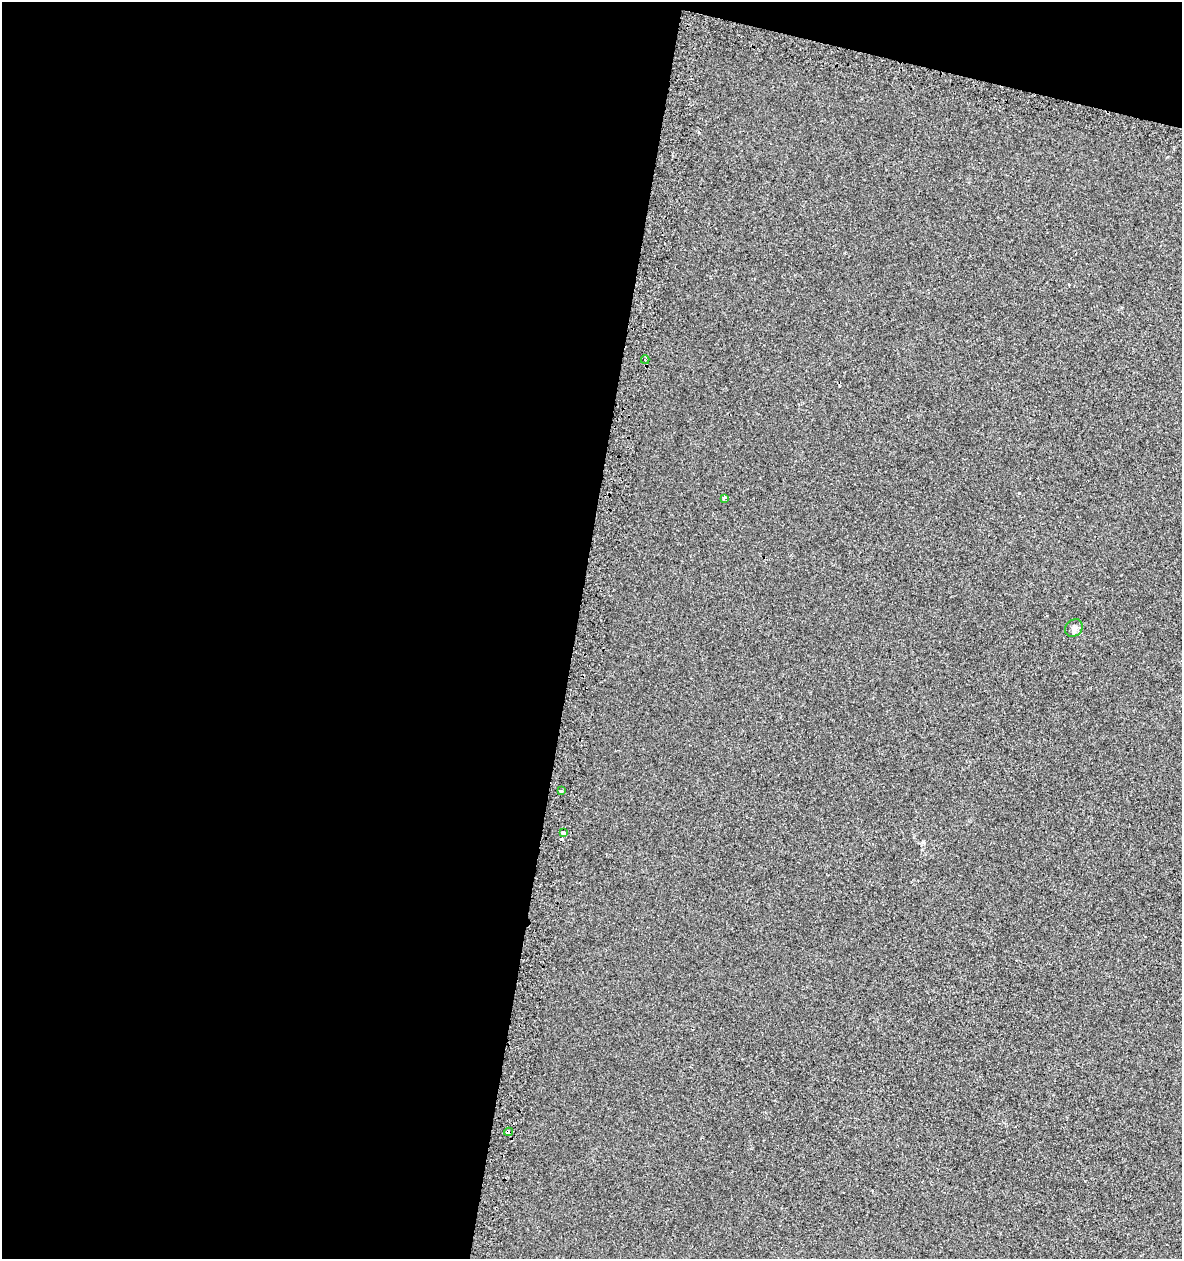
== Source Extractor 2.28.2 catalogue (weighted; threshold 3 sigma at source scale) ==
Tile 1 of 4 x 4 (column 1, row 1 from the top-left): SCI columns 332-1511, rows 3814-5070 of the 5318 x 5112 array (HDU 1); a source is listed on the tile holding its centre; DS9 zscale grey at full resolution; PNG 1184 x 1261 px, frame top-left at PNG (2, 2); each listed source drawn as its Kron ellipse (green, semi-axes under 4 px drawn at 4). Shown black and unused: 51% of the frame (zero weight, under 2 of 3 exposures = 3% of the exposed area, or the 3 px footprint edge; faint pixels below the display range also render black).
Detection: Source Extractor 2.28.2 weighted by HDU 2 'WHT'; one run over the whole footprint, this tile lists its part. Background 0.00179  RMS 0.0054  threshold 0.0245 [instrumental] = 3 sigma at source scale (4.5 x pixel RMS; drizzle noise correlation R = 1.50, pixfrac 1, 0.0396/0.0396 arcsec/px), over >= 5 px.
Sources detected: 7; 1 cosmic-ray / hot-pixel residue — neither listed nor drawn; the other 6 listed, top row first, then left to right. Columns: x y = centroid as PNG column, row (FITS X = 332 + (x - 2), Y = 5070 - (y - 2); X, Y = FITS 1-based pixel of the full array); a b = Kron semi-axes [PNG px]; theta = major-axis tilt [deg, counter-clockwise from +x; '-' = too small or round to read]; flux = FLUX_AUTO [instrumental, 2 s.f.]
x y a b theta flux
645 360 4 3 - 1.2
724 498 4 3 - 6.7
1074 628 9 8 - 1.9
561 791 3 3 - 1.1
563 833 4 3 - 4.3
508 1132 4 3 - 6.7
Overlapping masked pixels (flux is a lower limit): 1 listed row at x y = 508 1132